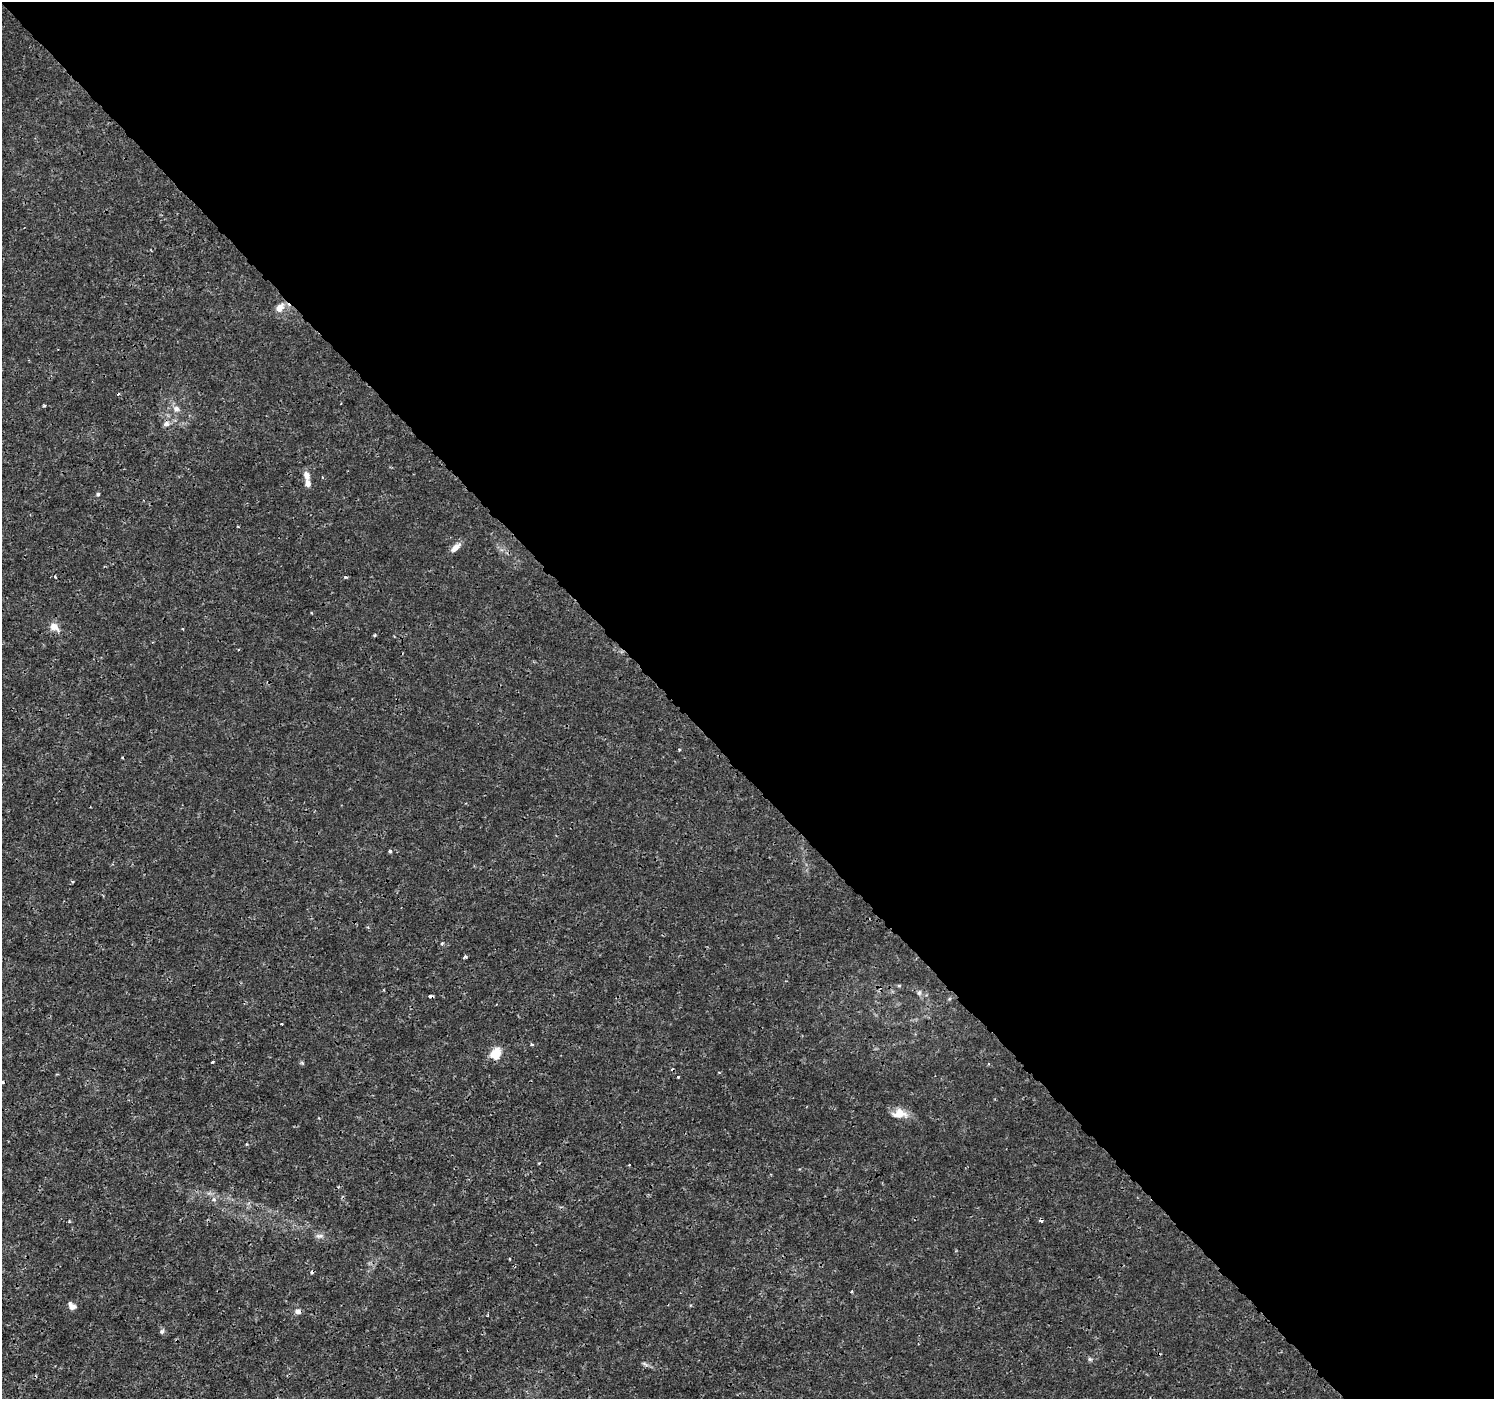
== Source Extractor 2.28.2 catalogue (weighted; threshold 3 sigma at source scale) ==
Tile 8 of 4 x 4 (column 4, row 2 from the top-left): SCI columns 4522-6013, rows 2981-4377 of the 6065 x 6025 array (HDU 1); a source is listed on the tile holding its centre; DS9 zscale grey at full resolution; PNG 1496 x 1401 px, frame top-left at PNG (2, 2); no overlay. Shown black and unused: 55% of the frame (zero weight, under 3 of 4 exposures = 5% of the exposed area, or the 3 px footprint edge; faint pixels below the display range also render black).
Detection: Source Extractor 2.28.2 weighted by HDU 2 'WHT'; one run over the whole footprint, this tile lists its part. Background 0.00109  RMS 8.0e-04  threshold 0.0036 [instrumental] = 3 sigma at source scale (4.5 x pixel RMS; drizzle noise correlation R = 1.50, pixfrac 1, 0.0396/0.0396 arcsec/px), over >= 5 px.
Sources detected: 38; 5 cosmic-ray / hot-pixel residue — not listed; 1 inside a brighter listed object's ellipse — not listed separately; the other 32 listed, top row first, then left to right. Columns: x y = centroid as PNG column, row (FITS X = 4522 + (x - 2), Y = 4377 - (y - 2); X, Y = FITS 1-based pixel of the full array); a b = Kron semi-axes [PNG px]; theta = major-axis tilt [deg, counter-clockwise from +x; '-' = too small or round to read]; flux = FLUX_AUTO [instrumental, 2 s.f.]
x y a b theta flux
280 308 14 9 51 0.71
44 406 3 3 - 0.11
176 409 9 8 - 0.39
166 424 9 7 14 0.32
307 475 11 7 -71 0.49
98 494 5 5 - 0.12
455 548 13 7 39 0.65
55 577 4 3 - 0.1
54 627 15 9 -33 0.65
183 629 4 2 - 0.057
679 750 4 3 - 0.093
390 851 3 3 - 0.19
72 882 4 3 - 0.1
442 943 4 3 - 0.089
465 957 3 3 - 0.32
899 986 6 4 1 0.095
919 993 7 5 74 0.19
430 996 4 3 - 0.21
532 1045 5 3 - 0.086
496 1053 17 12 65 1.1
213 1062 3 3 - 0.09
302 1063 7 4 -44 0.11
719 1073 4 3 - 0.064
678 1077 2 2 - 0.067
899 1114 18 11 -1 1.2
214 1199 6 6 - 0.26
319 1236 12 6 0 0.31
72 1306 11 7 -43 0.4
298 1311 8 7 - 0.31
162 1331 7 4 45 0.15
1090 1359 7 4 -89 0.13
645 1364 11 4 -27 0.2
Overlapping masked pixels (flux is a lower limit): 1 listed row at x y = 430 996